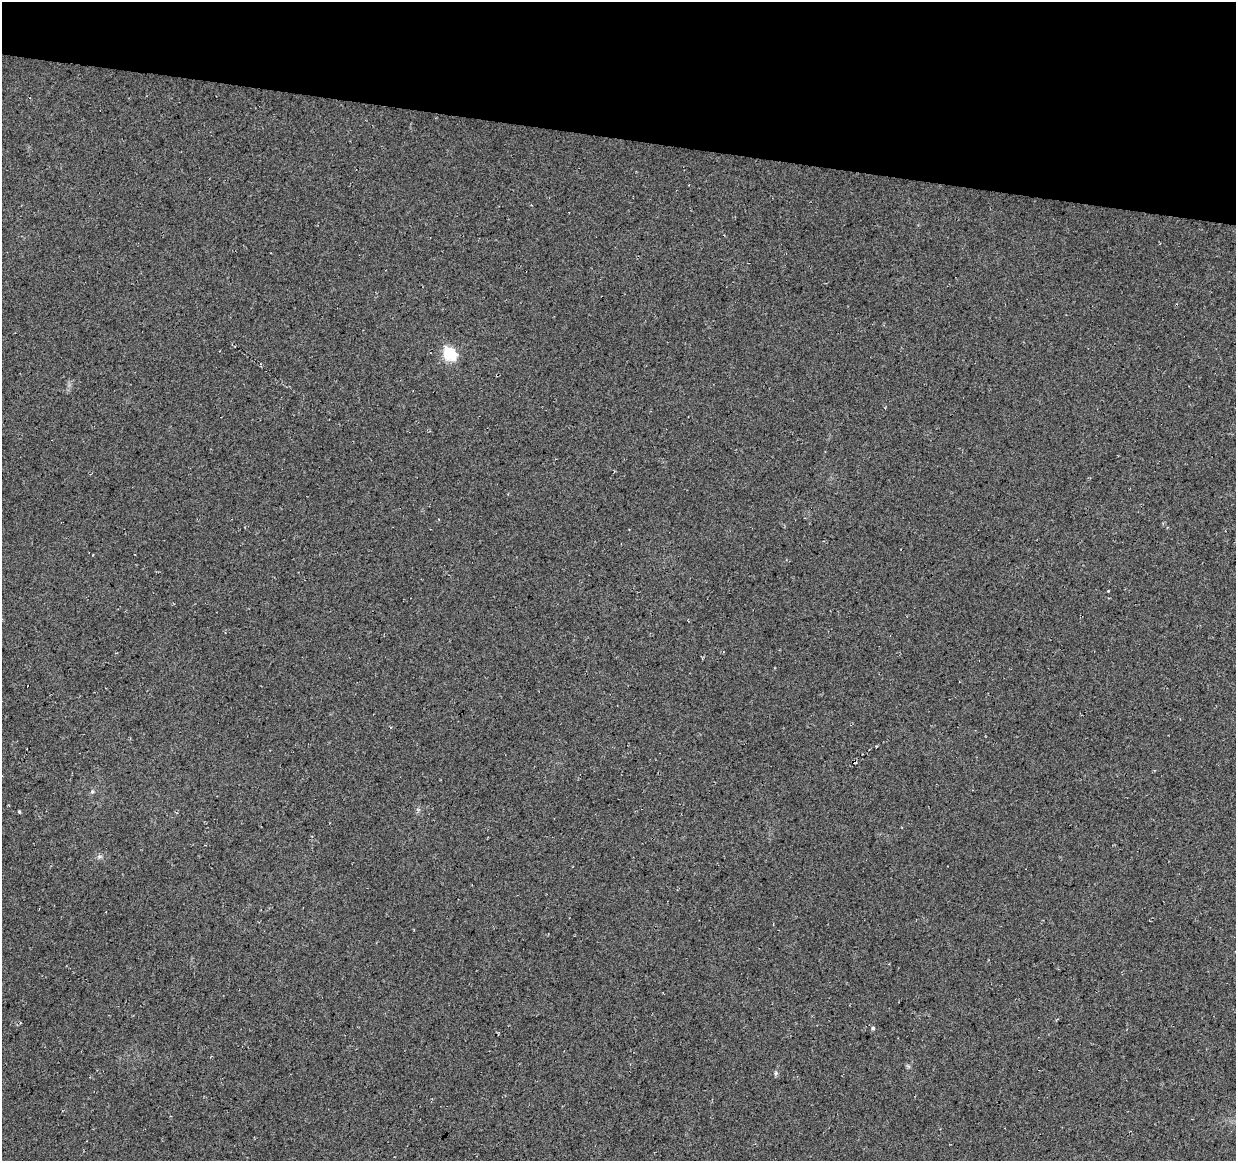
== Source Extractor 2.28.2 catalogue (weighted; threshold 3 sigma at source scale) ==
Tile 2 of 4 x 4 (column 2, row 1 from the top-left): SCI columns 1235-2468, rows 3704-4862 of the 4944 x 5147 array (HDU 1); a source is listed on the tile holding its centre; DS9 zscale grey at full resolution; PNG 1238 x 1163 px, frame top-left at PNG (2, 2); no overlay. Shown black and unused: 12% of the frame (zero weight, under 3 of 4 exposures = <1% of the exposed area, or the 3 px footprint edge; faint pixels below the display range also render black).
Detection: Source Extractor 2.28.2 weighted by HDU 2 'WHT'; one run over the whole footprint, this tile lists its part. Background 0.0376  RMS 0.01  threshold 0.0463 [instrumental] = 3 sigma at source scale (4.5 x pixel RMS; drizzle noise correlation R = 1.50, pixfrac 1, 0.0396/0.0396 arcsec/px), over >= 5 px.
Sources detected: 6; all 6 listed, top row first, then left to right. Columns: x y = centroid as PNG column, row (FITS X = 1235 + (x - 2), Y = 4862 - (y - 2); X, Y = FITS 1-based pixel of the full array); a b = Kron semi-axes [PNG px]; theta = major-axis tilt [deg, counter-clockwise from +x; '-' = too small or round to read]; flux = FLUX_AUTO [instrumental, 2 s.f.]
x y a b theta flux
450 354 6 6 - 130
92 792 6 4 19 1.4
19 812 4 3 - 1.2
99 856 8 4 9 2.1
873 1028 5 4 - 1.7
776 1073 6 4 88 1.7